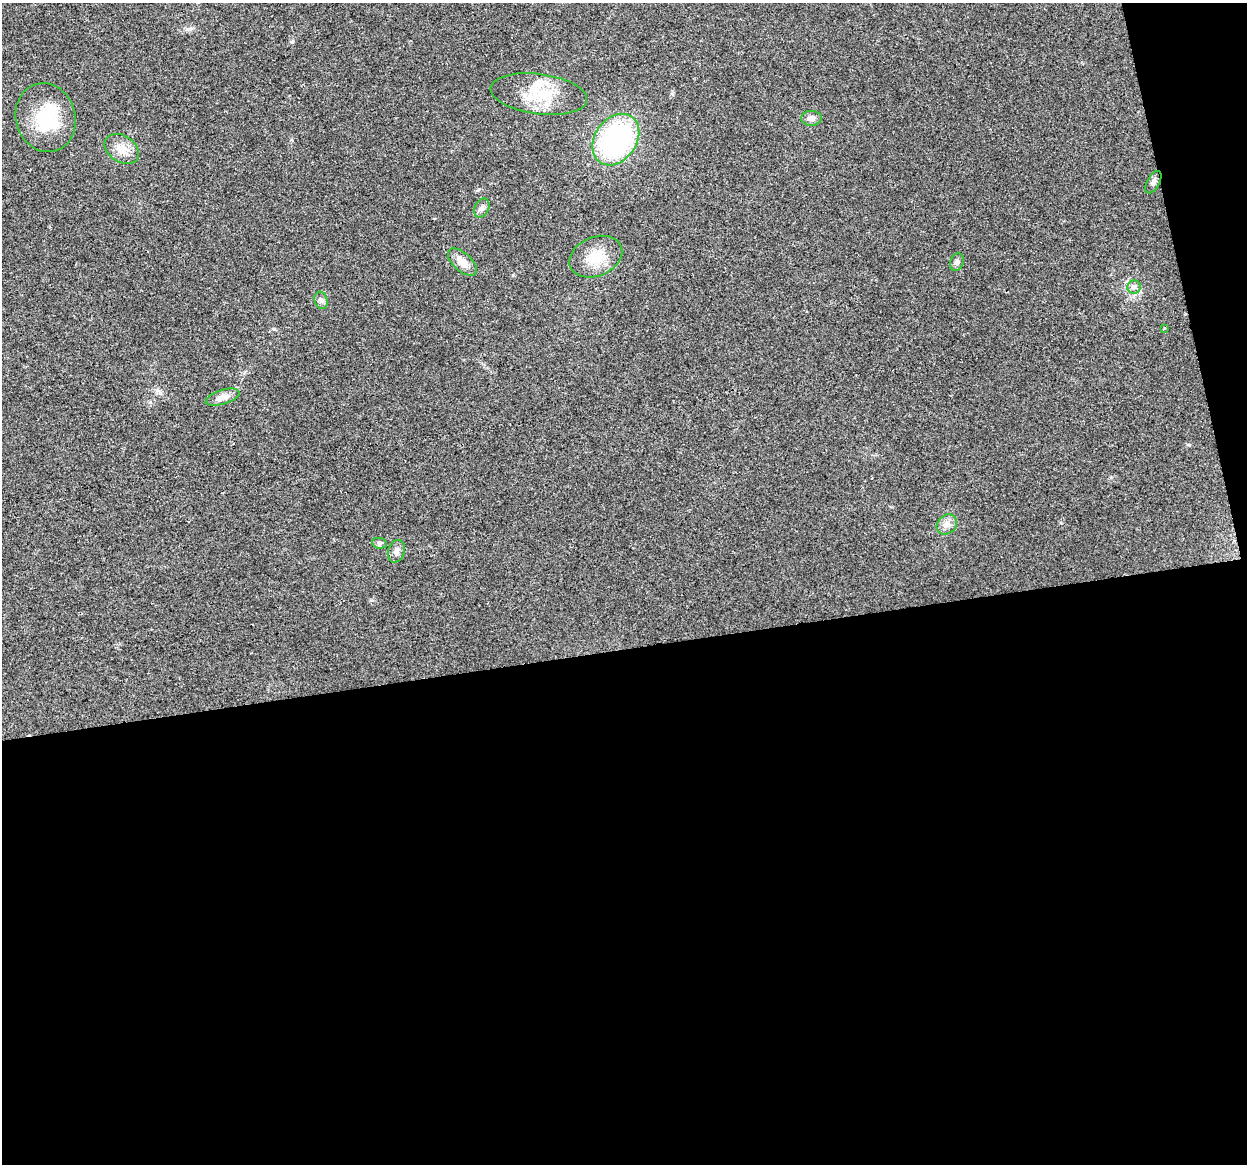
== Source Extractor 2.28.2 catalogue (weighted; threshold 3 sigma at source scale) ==
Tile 16 of 4 x 4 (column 4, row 4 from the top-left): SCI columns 3736-4980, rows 81-1242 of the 4980 x 4762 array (HDU 1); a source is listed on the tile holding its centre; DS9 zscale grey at full resolution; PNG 1249 x 1166 px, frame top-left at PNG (2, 3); each listed source drawn as its Kron ellipse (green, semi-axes under 4 px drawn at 4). Shown black and unused: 47% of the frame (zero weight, under 2 of 3 exposures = <1% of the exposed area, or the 3 px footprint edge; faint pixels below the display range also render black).
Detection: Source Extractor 2.28.2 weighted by HDU 2 'WHT'; one run over the whole footprint, this tile lists its part. Background 0.0471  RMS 0.0068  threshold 0.0305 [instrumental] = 3 sigma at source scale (4.5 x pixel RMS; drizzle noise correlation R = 1.50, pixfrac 1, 0.0396/0.0396 arcsec/px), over >= 5 px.
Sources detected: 19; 1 inside a brighter object's white glare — neither listed nor drawn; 1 inside a brighter listed object's ellipse — not listed separately; the other 17 listed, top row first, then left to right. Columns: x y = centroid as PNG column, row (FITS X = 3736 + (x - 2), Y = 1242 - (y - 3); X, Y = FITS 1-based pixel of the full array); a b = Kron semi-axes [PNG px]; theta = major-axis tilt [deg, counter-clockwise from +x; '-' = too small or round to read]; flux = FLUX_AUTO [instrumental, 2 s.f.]
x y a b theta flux
539 94 48 20 -8 29
46 117 35 30 -74 35
811 118 10 7 0 3
616 140 28 21 55 110
122 149 18 13 -34 8.6
1153 182 12 6 61 2.4
482 208 10 7 63 2.5
596 257 27 19 23 17
462 262 17 9 -42 7.5
957 262 9 6 70 2
1134 287 6 6 - 2.1
321 300 9 6 -73 2.1
1164 328 3 2 - 0.85
223 397 17 7 17 6.1
947 524 11 9 46 4
379 543 7 5 -10 1.4
396 551 11 8 72 3.3
Unlisted compact peaks at least as high as the median listed source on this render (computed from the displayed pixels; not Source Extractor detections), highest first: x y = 292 42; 478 190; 274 329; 188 29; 1189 445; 1061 523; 513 275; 150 402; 1111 477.